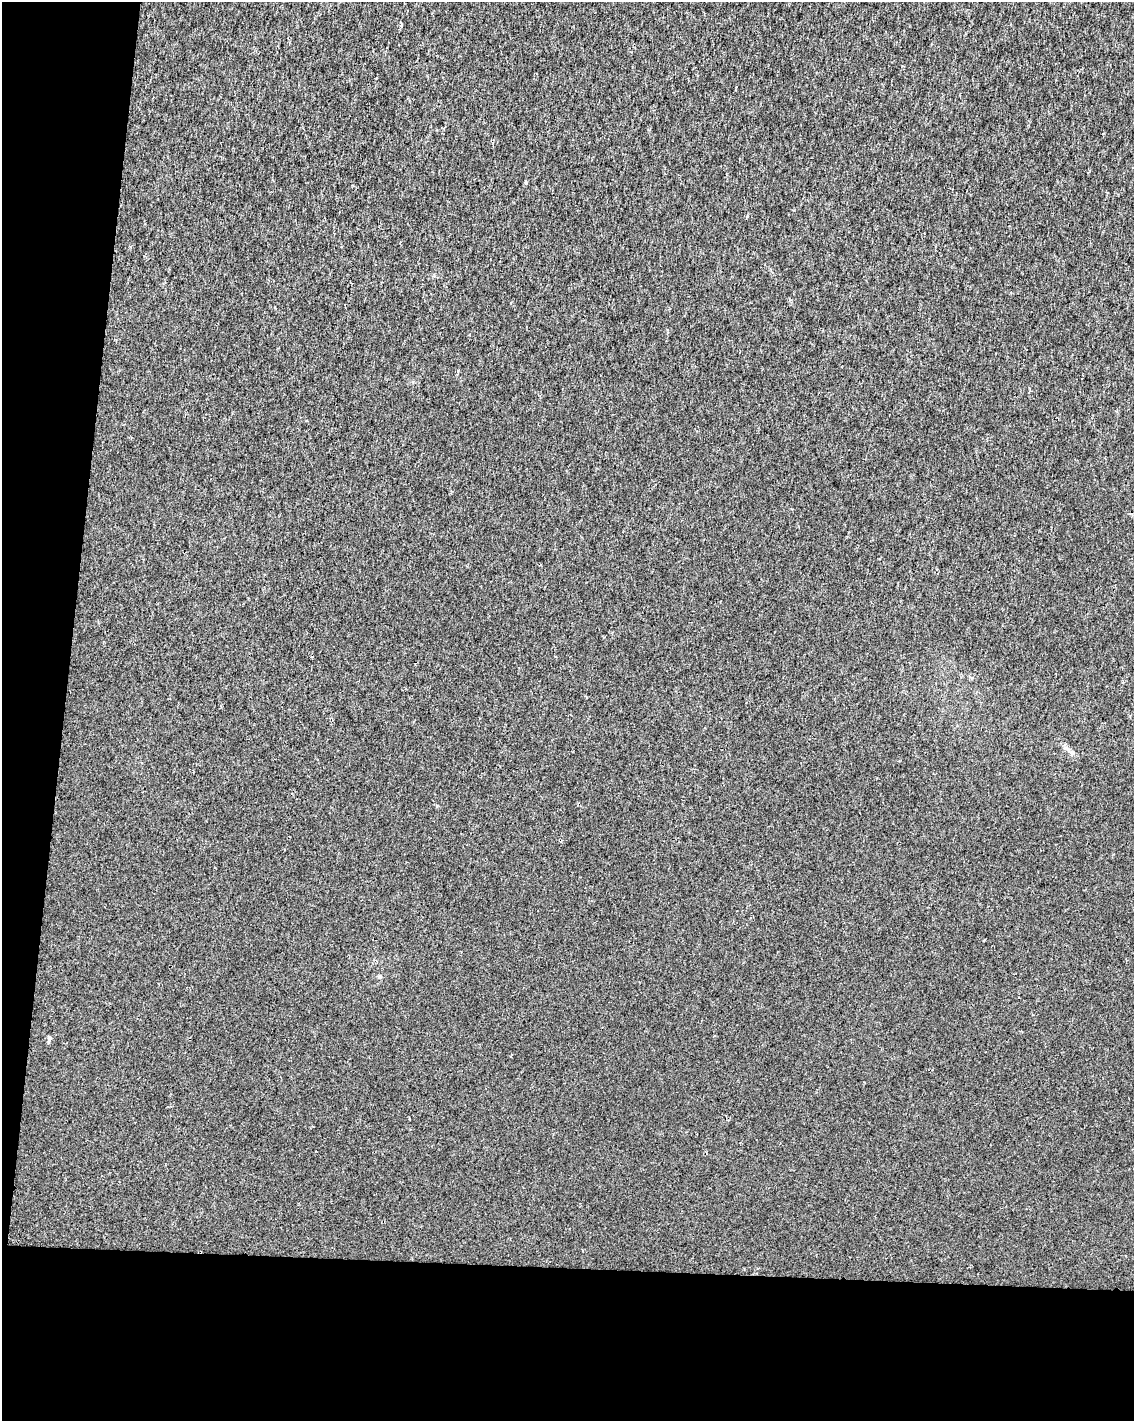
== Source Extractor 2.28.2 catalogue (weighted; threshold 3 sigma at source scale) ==
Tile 9 of 4 x 3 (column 1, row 3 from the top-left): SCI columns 1-1132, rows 228-1646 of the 4539 x 4778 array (HDU 1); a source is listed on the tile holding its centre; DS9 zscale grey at full resolution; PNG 1136 x 1423 px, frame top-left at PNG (2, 2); no overlay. Shown black and unused: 16% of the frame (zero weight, under 2 of 3 exposures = <1% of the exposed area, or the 3 px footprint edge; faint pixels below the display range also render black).
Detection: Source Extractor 2.28.2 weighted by HDU 2 'WHT'; one run over the whole footprint, this tile lists its part. Background 8.54e-04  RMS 0.0033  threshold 0.015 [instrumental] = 3 sigma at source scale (4.5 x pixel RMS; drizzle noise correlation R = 1.50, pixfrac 1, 0.0396/0.0396 arcsec/px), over >= 5 px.
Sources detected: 5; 1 cosmic-ray / hot-pixel residue — not listed; the other 4 listed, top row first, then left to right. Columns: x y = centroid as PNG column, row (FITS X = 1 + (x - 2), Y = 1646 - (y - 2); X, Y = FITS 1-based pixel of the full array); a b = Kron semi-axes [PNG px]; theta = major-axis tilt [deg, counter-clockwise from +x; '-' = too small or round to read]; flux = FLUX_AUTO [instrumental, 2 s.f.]
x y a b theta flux
401 26 5 3 - 0.39
1072 753 6 6 - 0.75
380 976 5 5 - 0.65
49 1038 7 6 - 0.62